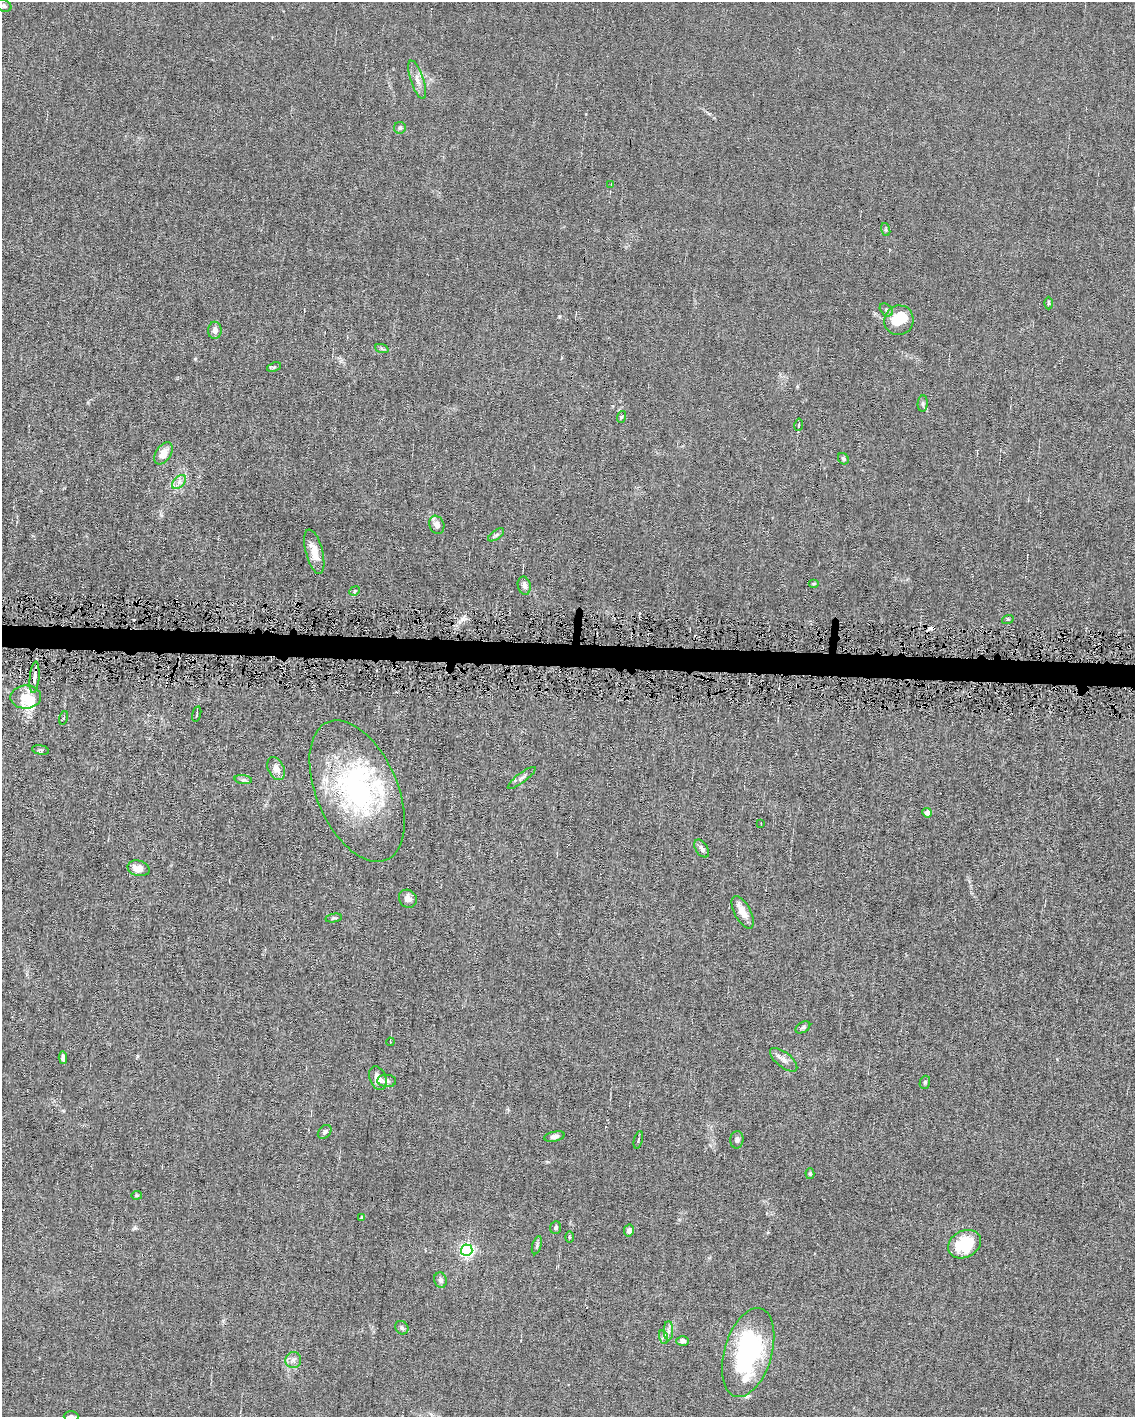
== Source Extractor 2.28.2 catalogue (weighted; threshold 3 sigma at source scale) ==
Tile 7 of 4 x 3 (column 3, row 2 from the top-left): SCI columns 2266-3398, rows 1520-2934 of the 4530 x 4563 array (HDU 1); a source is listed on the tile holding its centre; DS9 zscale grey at full resolution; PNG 1137 x 1419 px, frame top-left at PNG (2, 2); each listed source drawn as its Kron ellipse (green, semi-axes under 4 px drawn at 4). Shown black and unused: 2% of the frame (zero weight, under 4 of 8 exposures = <1% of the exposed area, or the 3 px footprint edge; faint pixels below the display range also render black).
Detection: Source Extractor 2.28.2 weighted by HDU 2 'WHT'; one run over the whole footprint, this tile lists its part. Background 0.0155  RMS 0.0024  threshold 0.00961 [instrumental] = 3 sigma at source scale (4.09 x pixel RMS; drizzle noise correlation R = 1.36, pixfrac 0.8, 0.05/0.05 arcsec/px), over >= 5 px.
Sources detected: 80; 4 inside a brighter object's white glare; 3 cosmic-ray / hot-pixel residue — neither listed nor drawn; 5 inside a brighter listed object's ellipse — not listed separately; the other 68 listed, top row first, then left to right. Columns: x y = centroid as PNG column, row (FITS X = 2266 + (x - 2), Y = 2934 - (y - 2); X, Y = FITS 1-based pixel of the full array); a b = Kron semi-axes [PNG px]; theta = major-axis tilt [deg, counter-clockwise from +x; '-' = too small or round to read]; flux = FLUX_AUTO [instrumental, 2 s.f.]
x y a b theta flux
3 6 8 5 -18 0.58
417 80 20 6 -71 1.6
400 128 6 6 - 0.43
611 185 3 3 - 0.22
886 229 6 4 -72 0.3
1048 303 6 4 90 0.27
886 310 7 5 -42 0.46
899 320 15 14 - 5.8
215 330 8 6 88 1.1
382 349 7 4 -20 0.38
274 367 7 4 24 0.38
923 403 8 5 85 0.45
621 417 6 3 70 0.27
799 425 6 4 80 0.34
163 453 12 7 56 2.7
843 459 6 5 - 0.38
179 482 8 5 45 0.84
437 525 9 7 -69 1.2
496 535 9 4 35 0.51
314 552 23 8 -75 3.1
814 584 5 3 - 0.23
524 586 9 6 -77 0.85
355 591 5 4 - 0.3
1008 619 6 3 17 0.23
35 677 16 4 85 1.6
26 697 15 11 1 3
197 714 8 2 75 0.23
64 718 7 3 76 0.26
40 750 8 4 -11 0.38
276 769 12 8 -63 1.6
522 778 17 4 37 0.85
243 780 9 4 -7 0.48
357 791 75 40 -67 36
927 813 5 4 - 1.5
761 823 3 2 - 0.17
702 849 10 6 -57 0.75
139 868 11 7 -15 2.2
408 899 9 8 - 1.3
743 912 18 8 -61 2.7
334 918 8 4 10 0.33
803 1027 8 5 31 0.47
390 1042 4 2 - 0.18
63 1058 6 4 -85 0.77
784 1060 16 7 -38 1.4
378 1078 12 8 -70 1.9
387 1081 9 6 -4 0.7
925 1082 7 5 75 0.38
325 1132 8 5 48 0.57
554 1137 10 5 11 0.74
638 1140 9 2 76 0.24
737 1140 9 6 83 0.7
810 1174 5 4 - 0.3
137 1195 5 4 - 0.26
362 1217 4 3 - 0.39
556 1227 6 5 - 0.55
629 1231 6 5 - 0.88
569 1237 6 4 90 0.24
964 1244 17 13 29 8.3
537 1245 9 4 73 0.46
467 1250 6 6 - 44
440 1280 8 6 -75 0.76
402 1328 7 6 - 0.51
668 1331 9 4 -90 0.73
663 1337 7 4 -72 0.45
683 1341 6 5 - 0.66
748 1352 46 24 74 33
293 1360 8 8 - 0.92
71 1416 7 5 -1 0.47
Isophote crosses this tile's border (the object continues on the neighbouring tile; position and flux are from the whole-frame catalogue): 2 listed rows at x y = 3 6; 71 1416
Unlisted compact peaks at least as high as the median listed source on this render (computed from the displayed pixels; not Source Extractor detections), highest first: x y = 135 1228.